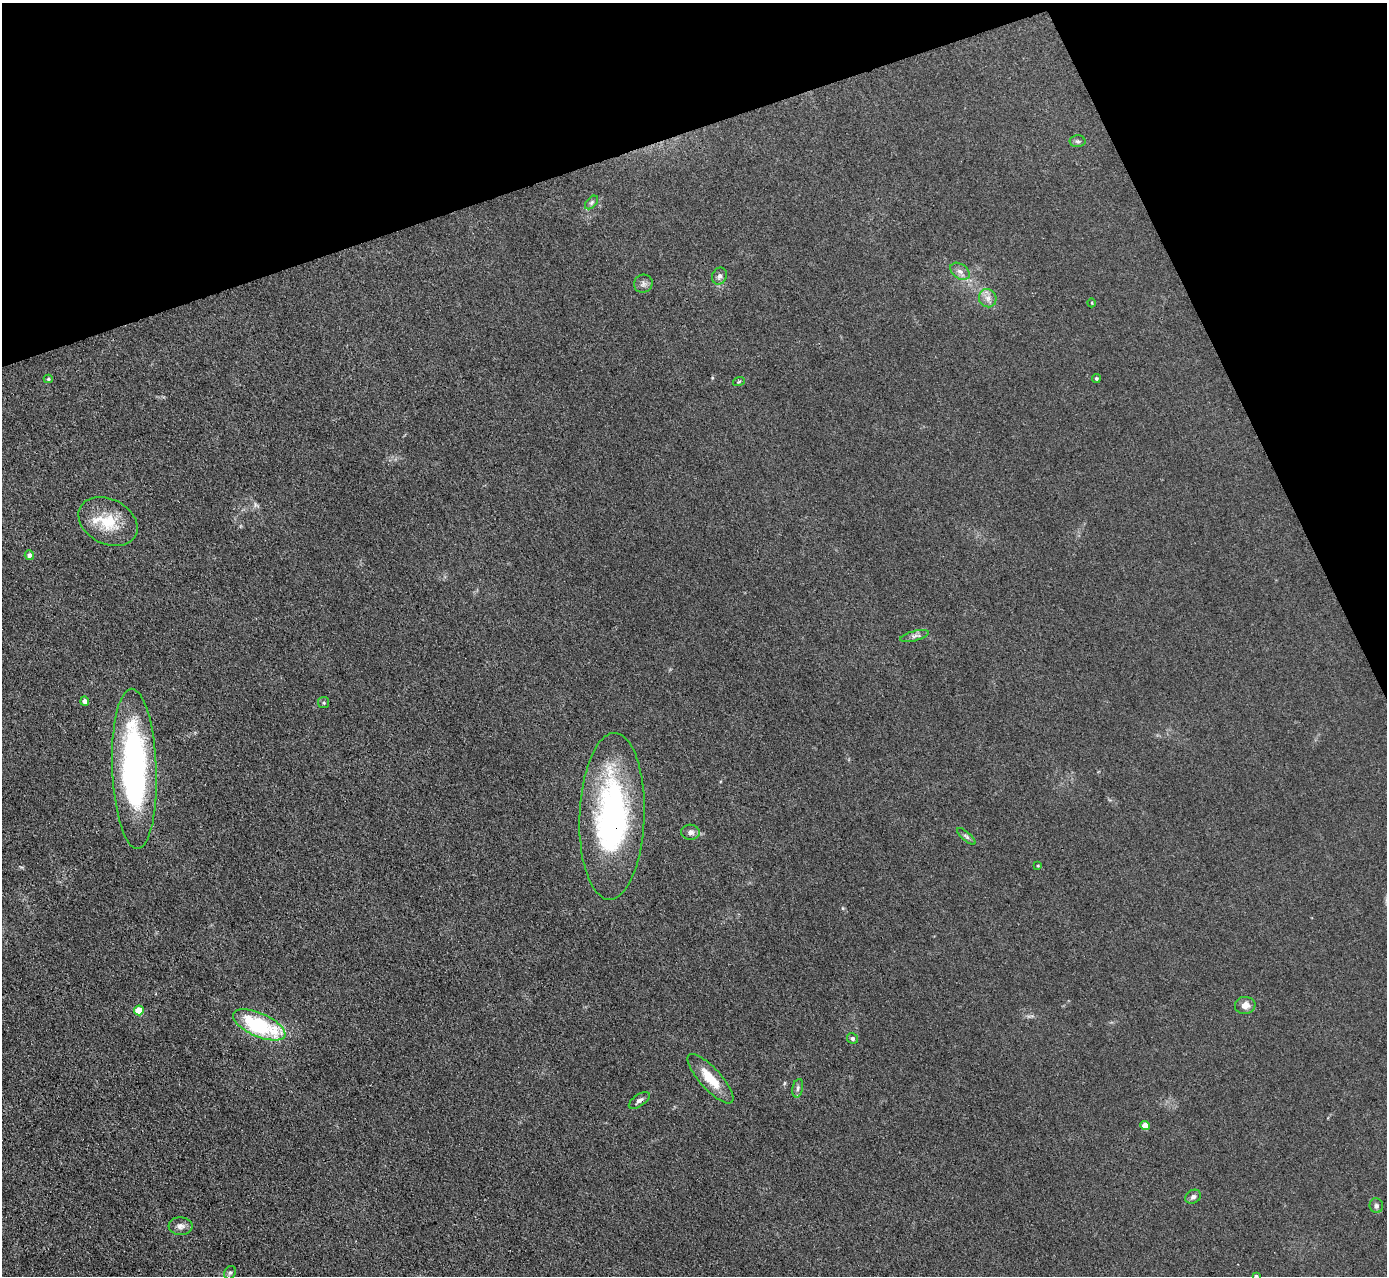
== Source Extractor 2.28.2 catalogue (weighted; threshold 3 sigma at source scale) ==
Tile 3 of 4 x 4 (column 3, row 1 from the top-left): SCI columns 2771-4155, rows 3971-5244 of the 5540 x 5526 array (HDU 1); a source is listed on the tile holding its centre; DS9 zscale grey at full resolution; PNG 1389 x 1278 px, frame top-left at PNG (2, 3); each listed source drawn as its Kron ellipse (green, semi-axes under 4 px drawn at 4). Shown black and unused: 18% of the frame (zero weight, under 3 of 4 exposures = <1% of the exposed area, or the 3 px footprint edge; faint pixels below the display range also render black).
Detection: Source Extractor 2.28.2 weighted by HDU 2 'WHT'; one run over the whole footprint, this tile lists its part. Background 0.0438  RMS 0.0059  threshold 0.0267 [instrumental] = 3 sigma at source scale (4.5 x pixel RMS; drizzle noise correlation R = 1.50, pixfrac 1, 0.05/0.05 arcsec/px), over >= 5 px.
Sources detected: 36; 2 inside a brighter object's white glare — neither listed nor drawn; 1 inside a brighter listed object's ellipse — not listed separately; the other 33 listed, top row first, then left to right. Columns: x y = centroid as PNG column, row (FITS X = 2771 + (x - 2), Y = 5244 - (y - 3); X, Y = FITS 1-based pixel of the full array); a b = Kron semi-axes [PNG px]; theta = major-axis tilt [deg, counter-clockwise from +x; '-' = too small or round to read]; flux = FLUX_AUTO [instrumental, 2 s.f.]
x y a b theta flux
1078 141 8 6 -2 1.2
591 203 8 5 46 1.3
960 271 11 7 -36 2.8
719 276 9 7 70 2
643 284 9 9 - 2.3
988 298 9 8 - 3.4
1092 303 4 3 - 0.51
1096 378 4 4 - 0.72
48 379 4 4 - 0.81
739 381 6 4 20 0.69
108 522 31 22 -27 19
29 555 5 4 - 2.7
914 636 14 5 15 2.1
85 701 5 4 - 2.8
324 703 5 5 - 0.92
134 769 80 22 -88 150
612 816 83 32 88 140
691 832 9 7 -1 2.5
966 836 11 4 -40 1.5
1038 865 3 3 - 0.53
1245 1005 10 8 7 4.3
139 1010 5 5 - 15
259 1025 28 11 -24 53
852 1038 6 5 - 1.7
710 1079 32 10 -48 14
798 1088 9 5 78 1.6
639 1100 12 5 34 2.1
1145 1126 4 4 - 8.5
1193 1197 8 6 33 1.8
1376 1206 7 6 - 1.6
180 1226 12 9 -3 2.9
230 1273 7 5 65 1.1
1256 1276 3 3 - 1.2
Overlapping masked pixels (flux is a lower limit): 1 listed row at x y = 612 816
Isophote crosses this tile's border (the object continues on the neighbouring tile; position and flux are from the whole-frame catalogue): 1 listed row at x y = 1256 1276